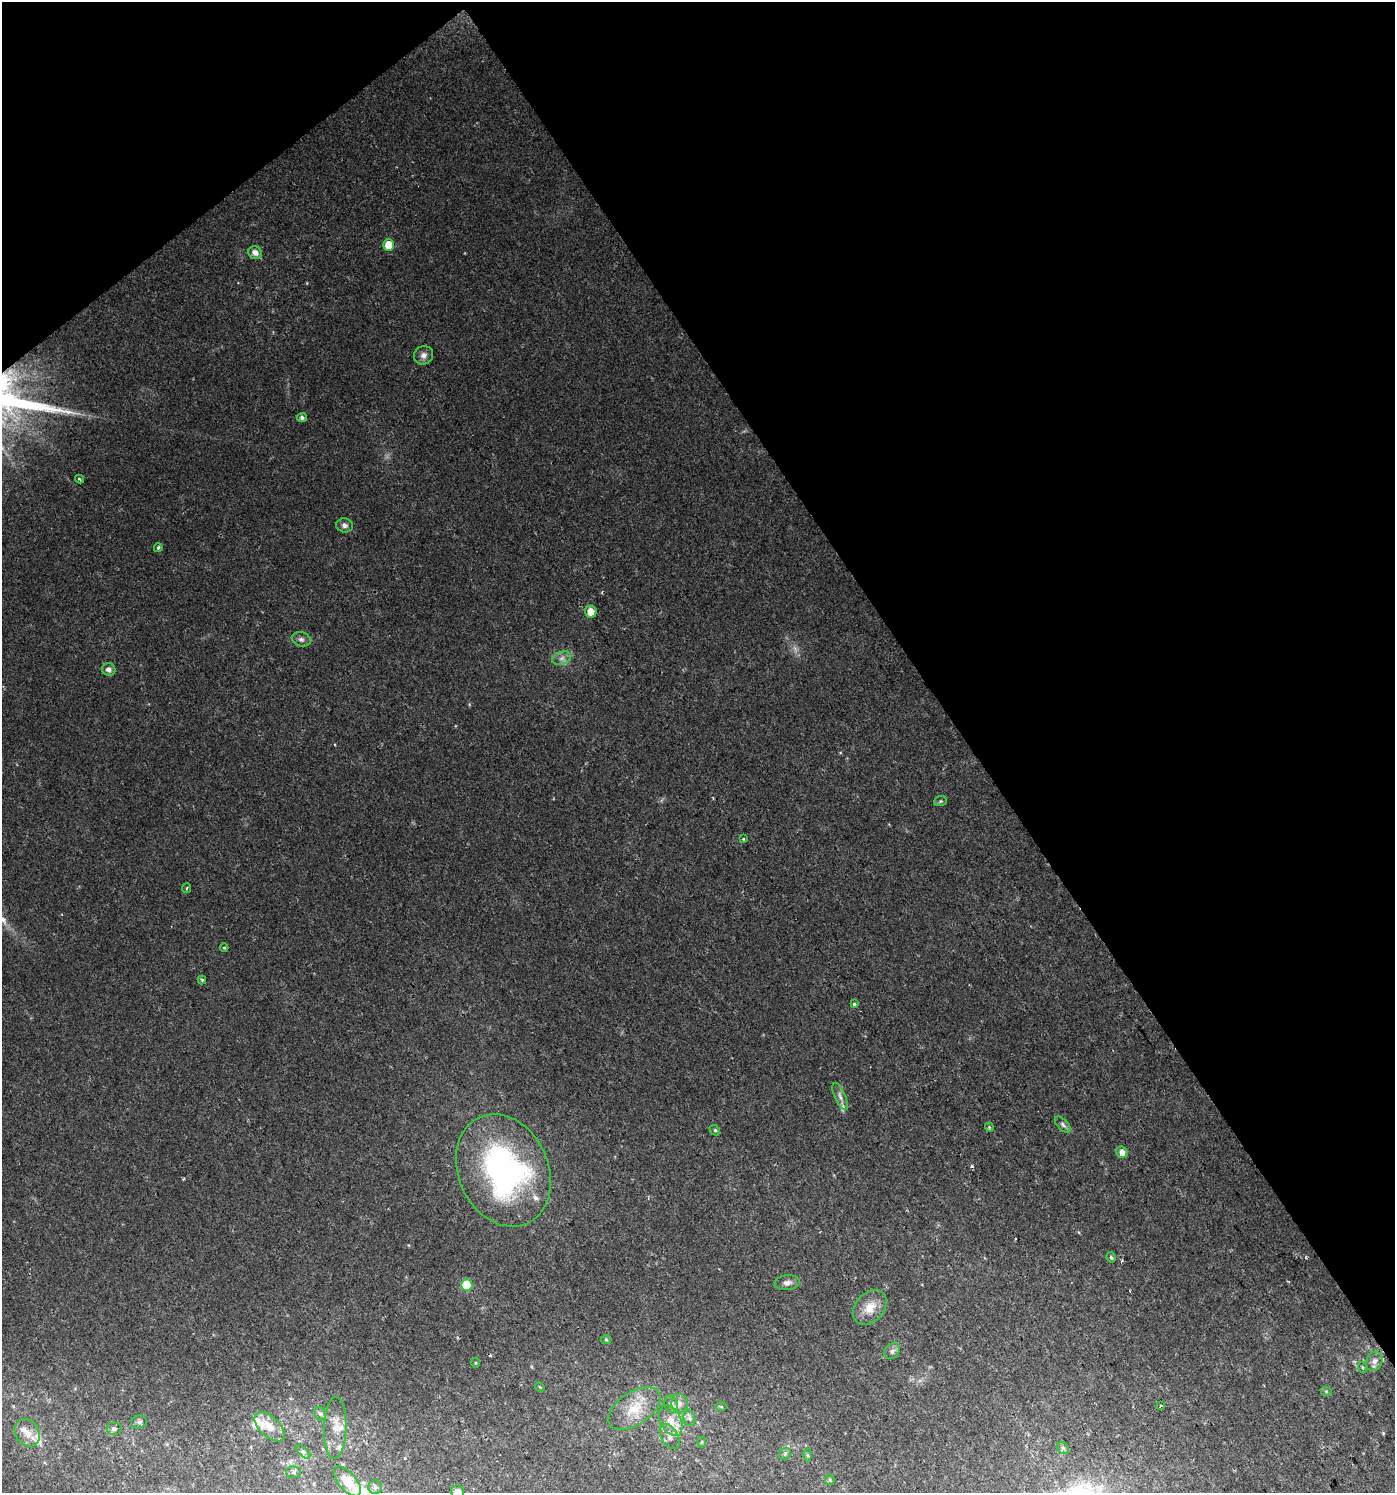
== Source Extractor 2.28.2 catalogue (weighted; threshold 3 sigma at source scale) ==
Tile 3 of 4 x 4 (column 3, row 1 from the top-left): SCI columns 2921-4313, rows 4477-5967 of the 5902 x 5967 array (HDU 1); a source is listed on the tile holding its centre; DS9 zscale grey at full resolution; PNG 1397 x 1495 px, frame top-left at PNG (2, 2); each listed source drawn as its Kron ellipse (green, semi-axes under 4 px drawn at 4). Shown black and unused: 35% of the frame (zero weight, under 2 of 3 exposures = <1% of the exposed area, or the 3 px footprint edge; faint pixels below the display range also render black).
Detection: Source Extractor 2.28.2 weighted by HDU 2 'WHT'; one run over the whole footprint, this tile lists its part. Background 0.0217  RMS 0.0043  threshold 0.0193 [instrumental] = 3 sigma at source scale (4.5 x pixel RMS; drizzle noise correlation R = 1.50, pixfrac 1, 0.0396/0.0396 arcsec/px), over >= 5 px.
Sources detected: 70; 1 too faint to see at this stretch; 1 cosmic-ray / hot-pixel residue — neither listed nor drawn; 10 inside a brighter listed object's ellipse — not listed separately; the other 58 listed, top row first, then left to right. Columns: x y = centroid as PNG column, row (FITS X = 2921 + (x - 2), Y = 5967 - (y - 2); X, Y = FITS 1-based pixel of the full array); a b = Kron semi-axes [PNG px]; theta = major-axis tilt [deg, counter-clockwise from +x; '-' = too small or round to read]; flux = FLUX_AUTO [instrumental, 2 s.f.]
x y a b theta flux
389 245 5 5 - 8.4
255 253 7 6 - 2.7
423 355 10 9 - 2.3
302 418 5 4 - 1.1
79 479 4 3 - 0.53
344 525 8 7 - 1.4
158 548 4 3 - 0.78
591 612 6 5 - 5.4
301 639 9 7 -17 1.6
562 658 10 6 19 2
109 669 6 6 - 1.8
940 801 6 5 - 0.68
743 839 3 2 - 0.51
187 888 5 3 - 0.5
224 948 4 3 - 0.39
202 980 4 3 - 0.67
854 1004 3 3 - 1.9
840 1096 14 5 -68 1.9
1063 1125 10 5 -45 1.2
989 1127 4 3 - 0.52
715 1130 5 4 - 0.58
1122 1152 6 5 - 2.9
503 1170 58 45 -65 110
1111 1257 5 4 - 0.86
787 1283 12 7 6 2.1
467 1285 6 6 - 20
870 1307 20 14 50 7.1
606 1339 5 3 - 0.46
892 1351 9 7 43 1.4
1374 1361 10 8 69 2.4
475 1363 5 3 - 0.47
1362 1367 5 3 - 0.5
540 1387 5 3 - 0.41
1326 1391 6 4 -19 0.52
680 1403 9 8 - 2.4
671 1404 9 6 -75 1.7
721 1406 6 4 -1 0.53
1160 1406 4 3 - 0.85
634 1408 29 16 34 12
320 1414 7 5 -66 1
689 1418 8 5 -72 1.2
671 1421 16 10 -64 5.4
139 1422 8 6 13 1.3
269 1427 18 10 -43 6.9
335 1428 31 11 88 6.2
114 1429 8 6 0 1.4
27 1433 15 11 -57 4.7
670 1436 14 8 -61 2.9
702 1442 5 3 - 0.51
1063 1448 6 5 - 0.89
303 1452 9 3 -44 0.82
785 1454 7 5 47 0.78
807 1455 6 4 -88 0.64
294 1472 7 5 0 0.99
830 1480 5 5 - 0.55
347 1481 18 9 -50 7.7
375 1487 7 7 - 1.2
458 1492 6 6 - 2.9
Isophote crosses this tile's border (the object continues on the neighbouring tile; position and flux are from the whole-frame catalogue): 1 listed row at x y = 458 1492
Unlisted compact peaks at least as high as the median listed source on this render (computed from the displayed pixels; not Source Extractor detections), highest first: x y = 68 412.